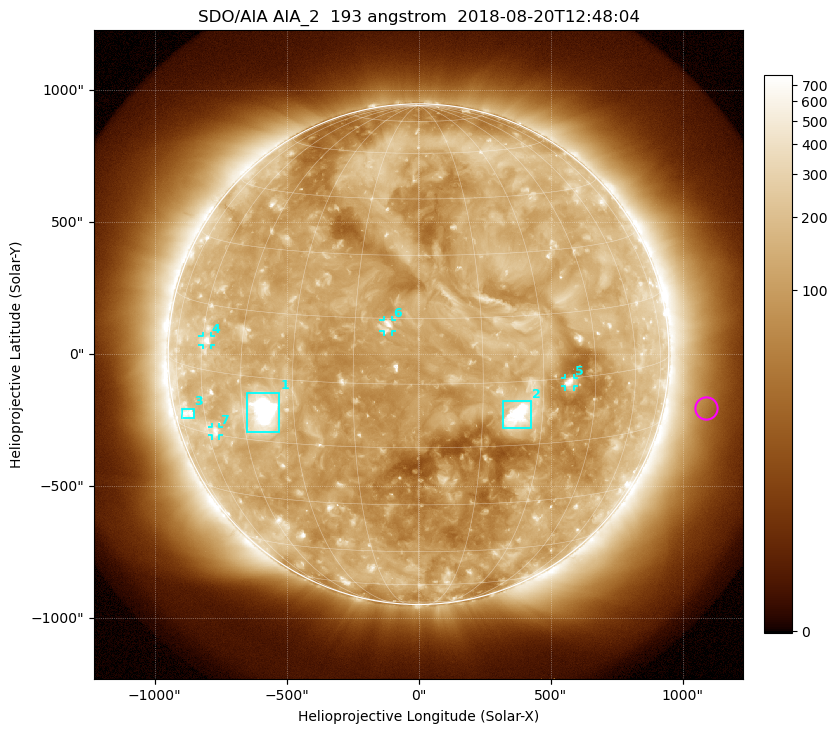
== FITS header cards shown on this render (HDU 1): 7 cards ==
TELESCOP= 'SDO/AIA'
INSTRUME= 'AIA_2'
WAVELNTH=                  193
WAVEUNIT= 'angstrom'
DATE-OBS= '2018-08-20T12:48:04.84'
CTYPE1  = 'HPLN-TAN'
CTYPE2  = 'HPLT-TAN'

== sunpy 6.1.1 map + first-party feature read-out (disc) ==
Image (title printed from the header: SDO/AIA AIA_2  193 angstrom  2018-08-20T12:48:04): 1024 x 1024 px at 2.4 arcsec/px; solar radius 948 arcsec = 395 px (full disc in frame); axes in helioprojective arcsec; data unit not stated in the header (colour bar unlabelled)
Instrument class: DISC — disc imager (sunpy class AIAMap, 193 A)
Bright regions (active regions / flare kernels): reference = the median radial profile (limb darkening/brightening removed); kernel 9 px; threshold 5 sigma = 262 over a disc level ~122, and >= 1.15x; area >= 12 px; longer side >= 9 px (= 22 arcsec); searched inside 0.97 R_sun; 7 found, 7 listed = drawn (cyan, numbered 1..; 4 of them under ~33 arcsec drawn as corner ticks so the feature stays visible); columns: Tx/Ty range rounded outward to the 5 arcsec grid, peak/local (2 s.f.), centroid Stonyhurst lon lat
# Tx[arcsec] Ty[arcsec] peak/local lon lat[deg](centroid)
1 -650..-525 -295..-145 24 -39 -8
2 320..425 -280..-175 18 +24 -8
3 -895..-850 -240..-205 3.8 -70 -11
4 -820..-785 35..70 5.2 -58 +7
5 555..590 -125..-90 6 +37 -1
6 -135..-100 85..130 5 -7 +13
7 -785..-755 -310..-275 3.9 -56 -14
Off-limb structures (1.02-1.3 R_sun): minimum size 162 px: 3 found; the strongest spans PA ~210..300 deg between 1.07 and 1.3 R_sun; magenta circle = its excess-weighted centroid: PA ~260 deg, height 1.17 R_sun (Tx ~1090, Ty ~-205 arcsec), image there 1.6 x the reference